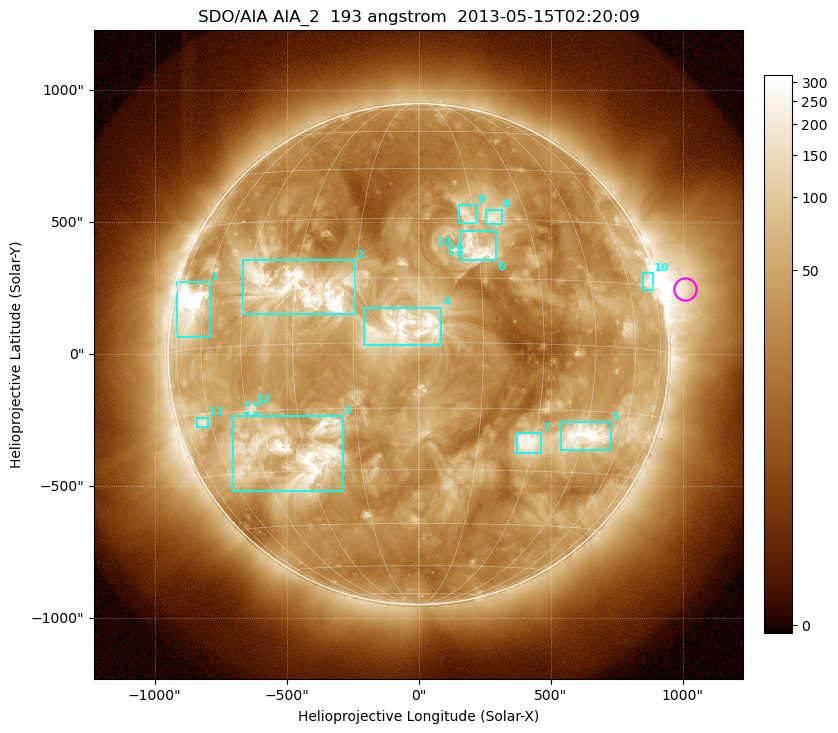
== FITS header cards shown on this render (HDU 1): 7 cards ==
TELESCOP= 'SDO/AIA'
INSTRUME= 'AIA_2'
WAVELNTH=                  193
WAVEUNIT= 'angstrom'
DATE-OBS= '2013-05-15T02:20:09.34'
CTYPE1  = 'HPLN-TAN'
CTYPE2  = 'HPLT-TAN'

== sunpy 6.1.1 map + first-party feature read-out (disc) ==
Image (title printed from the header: SDO/AIA AIA_2  193 angstrom  2013-05-15T02:20:09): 1024 x 1024 px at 2.4 arcsec/px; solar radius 949 arcsec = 396 px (full disc in frame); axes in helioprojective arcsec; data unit not stated in the header (colour bar unlabelled)
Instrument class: DISC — disc imager (sunpy class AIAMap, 193 A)
Bright regions (active regions / flare kernels): reference = the median radial profile (limb darkening/brightening removed); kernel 9 px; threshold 5 sigma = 93.7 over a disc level ~34.3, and >= 1.15x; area >= 12 px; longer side >= 9 px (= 22 arcsec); searched inside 0.97 R_sun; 13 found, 13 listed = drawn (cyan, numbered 1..; 2 of them under ~33 arcsec drawn as corner ticks so the feature stays visible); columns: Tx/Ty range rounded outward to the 5 arcsec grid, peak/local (2 s.f.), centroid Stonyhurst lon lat
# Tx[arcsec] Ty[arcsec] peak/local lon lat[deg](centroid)
1 -915..-790 65..275 120 -67 +9
2 -665..-240 150..355 13 -29 +13
3 -705..-285 -520..-235 9.8 -32 -26
4 -210..90 35..175 4.4 -3 +4
5 540..730 -365..-255 10 +45 -21
6 160..295 355..470 6.5 +15 +22
7 370..465 -375..-300 8.7 +28 -23
8 255..315 490..550 5.1 +21 +30
9 150..220 495..565 4.7 +13 +31
10 850..890 245..310 8.6 +72 +16
11 -840..-800 -275..-240 6.4 -64 -17
12 -645..-620 -225..-195 5.1 -43 -15
13 130..150 385..405 4.5 +9 +22
Off-limb structures (1.02-1.3 R_sun): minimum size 162 px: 5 found; the strongest spans PA ~260..305 deg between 1.02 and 1.3 R_sun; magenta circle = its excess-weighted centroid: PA ~285 deg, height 1.09 R_sun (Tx ~1010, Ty ~245 arcsec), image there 7.3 x the reference